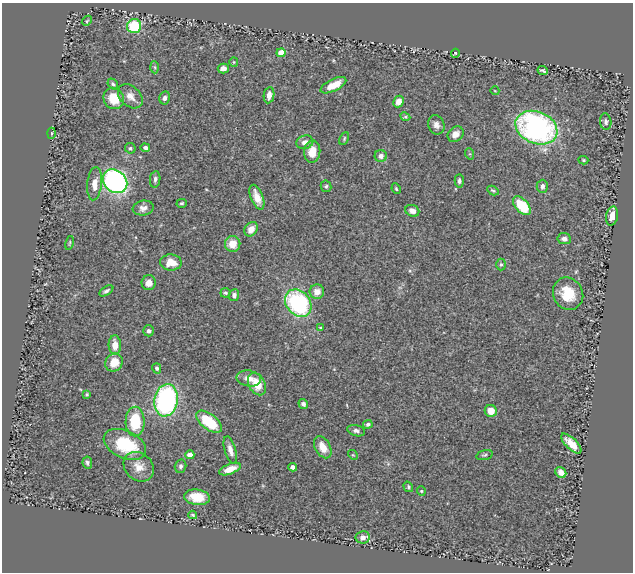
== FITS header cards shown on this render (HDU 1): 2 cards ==
NAXIS1  =                  631
NAXIS2  =                  570

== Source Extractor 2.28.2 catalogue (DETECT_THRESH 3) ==
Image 631 x 570 px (HDU 1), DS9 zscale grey, 1 PNG px = 1 image px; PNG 635 x 574 px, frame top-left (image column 1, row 570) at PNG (2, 3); each listed source drawn as its Kron ellipse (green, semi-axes under 4 px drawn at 4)
Background 0.464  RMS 0.033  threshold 0.1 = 3 sigma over >= 5 px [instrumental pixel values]
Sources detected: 90; all 90 listed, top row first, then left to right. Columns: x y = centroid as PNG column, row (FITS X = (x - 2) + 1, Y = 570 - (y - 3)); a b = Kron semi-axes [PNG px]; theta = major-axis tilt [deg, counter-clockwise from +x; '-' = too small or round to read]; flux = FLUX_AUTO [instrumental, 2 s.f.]
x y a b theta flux
87 21 6 4 47 3.1
134 26 7 7 - 100
281 53 4 4 - 47
455 53 4 4 - 2.4
234 62 5 4 - 2.5
155 67 6 4 -87 3.4
223 68 5 5 - 13
543 70 5 3 - 3.9
113 84 6 4 -49 4.4
333 85 14 6 26 35
495 91 4 3 - 1.5
269 95 8 5 81 14
130 96 14 10 -42 19
114 98 11 10 - 51
165 98 6 5 - 8.5
399 101 6 5 - 20
405 117 5 4 - 2.9
606 122 8 5 -83 5.6
436 125 10 8 -69 11
536 128 22 16 -23 540
52 133 5 3 - 2.4
456 134 8 7 - 17
344 139 7 3 65 2.9
305 142 8 6 15 15
130 148 5 5 - 3.9
145 148 5 4 - 7
312 152 11 8 83 28
470 154 6 4 -71 2.6
381 156 6 6 - 9.3
583 160 5 4 - 2.8
155 179 8 5 81 6.3
115 181 13 11 -41 510
459 181 7 4 88 5.6
95 184 17 7 84 26
326 186 6 5 - 4.1
542 186 6 5 - 8.7
396 189 5 3 - 3.1
493 191 6 3 -28 3.3
257 197 13 6 -68 22
182 203 5 4 - 3.3
522 206 11 6 -47 90
143 208 10 7 8 13
412 211 7 5 -24 13
612 216 10 6 78 20
251 229 8 6 53 18
564 238 7 5 -8 8.9
70 243 7 3 79 2.5
233 244 8 7 - 30
171 262 10 8 -1 33
501 264 6 5 - 4
149 283 7 7 - 18
106 291 8 4 32 5.7
317 292 7 7 - 19
225 293 5 4 - 3.9
568 294 17 14 -59 60
234 295 6 5 - 7.9
298 303 15 11 -49 260
321 328 4 3 - 3.8
149 331 5 5 - 6.2
115 345 10 6 -88 24
114 362 9 8 - 34
157 368 5 4 - 4.9
249 378 12 8 -9 19
257 384 12 8 -63 41
87 394 3 3 - 2.6
166 400 16 11 80 410
303 404 5 4 - 7.8
491 411 6 6 - 24
135 422 15 9 89 100
209 422 15 7 -38 97
368 424 5 4 - 4.3
356 431 9 5 -14 7.3
125 444 22 13 -24 120
571 444 13 5 -45 27
323 447 12 7 -61 28
230 450 14 5 -73 14
190 455 4 4 - 17
353 455 5 4 - 2.5
484 455 8 4 16 4.1
87 463 6 5 - 4.9
181 466 7 5 75 5.9
139 467 16 13 -43 28
293 467 4 4 - 9.6
230 469 11 5 21 25
561 472 6 5 - 12
408 487 5 4 - 3.4
421 491 5 4 - 2.7
197 497 12 8 -7 41
193 515 4 3 - 3.2
363 537 7 6 - 14